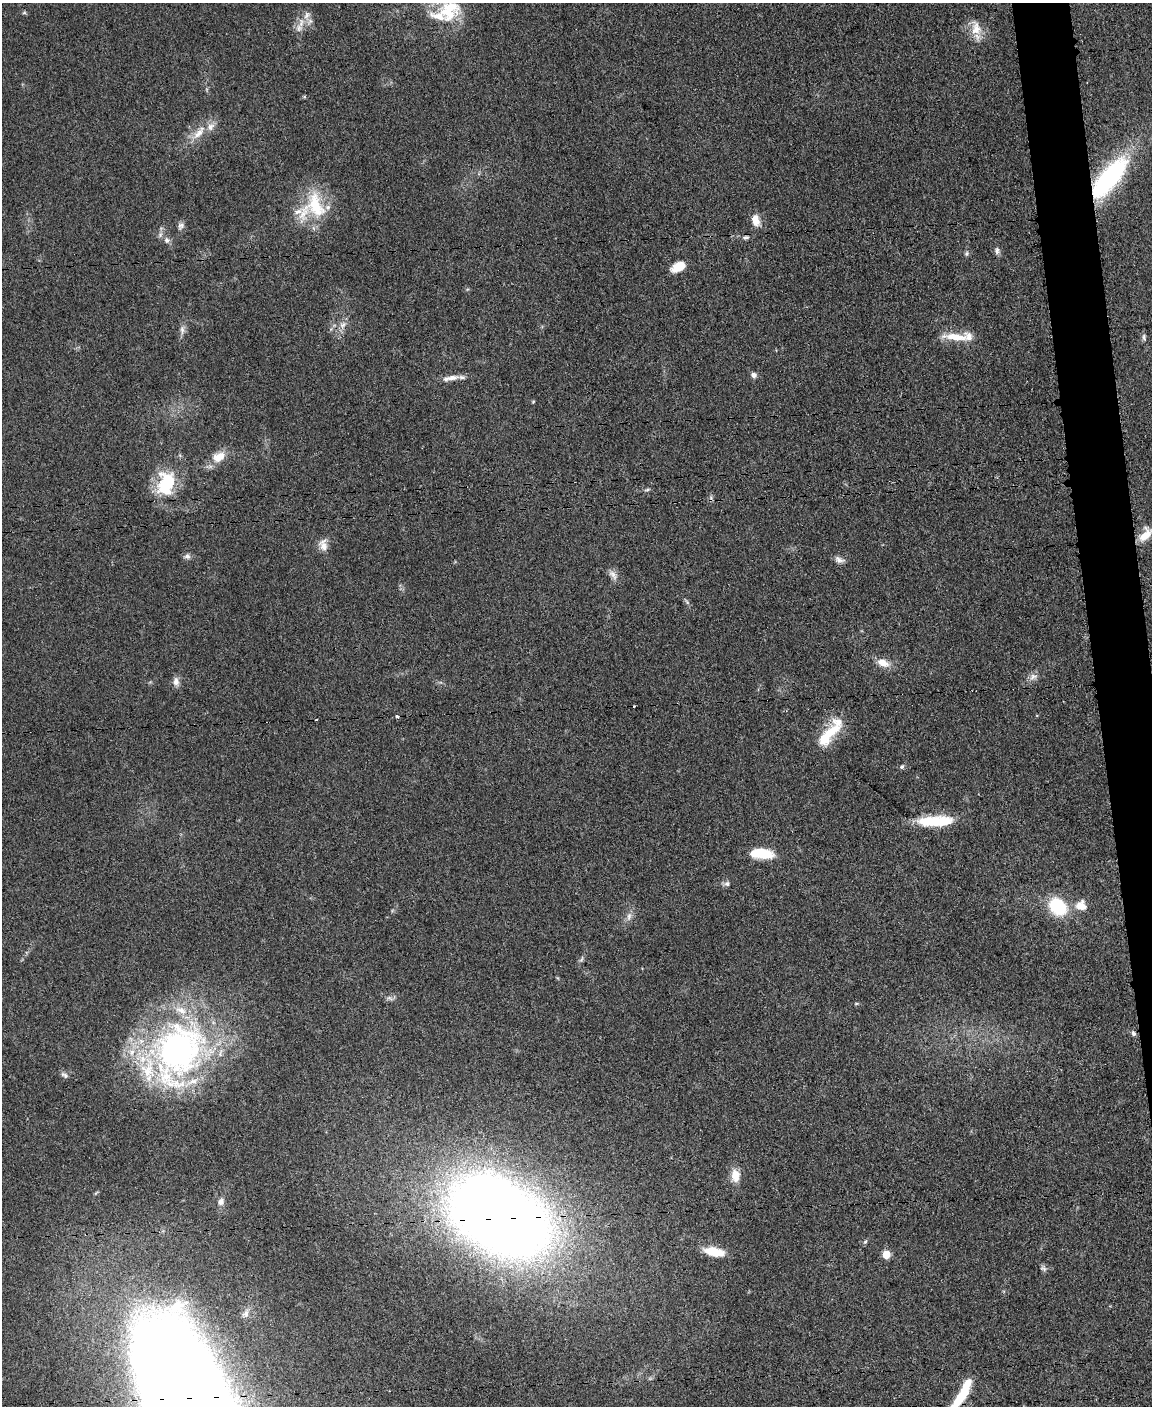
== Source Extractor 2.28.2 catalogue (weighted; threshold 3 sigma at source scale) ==
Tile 6 of 4 x 3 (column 2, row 2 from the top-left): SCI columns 1155-2304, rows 1650-3053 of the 4611 x 4593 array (HDU 1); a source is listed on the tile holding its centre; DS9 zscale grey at full resolution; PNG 1154 x 1408 px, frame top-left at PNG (2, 3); no overlay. Shown black and unused: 3% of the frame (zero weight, under 3 of 5 exposures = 1% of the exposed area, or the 3 px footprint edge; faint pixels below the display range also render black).
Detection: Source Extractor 2.28.2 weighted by HDU 2 'WHT'; one run over the whole footprint, this tile lists its part. Background 0.0653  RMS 0.0062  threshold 0.0278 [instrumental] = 3 sigma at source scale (4.5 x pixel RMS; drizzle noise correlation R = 1.50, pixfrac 1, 0.05/0.05 arcsec/px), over >= 5 px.
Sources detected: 70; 1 inside a brighter object's white glare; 3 cosmic-ray / hot-pixel residue — not listed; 9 inside a brighter listed object's ellipse — not listed separately; the other 57 listed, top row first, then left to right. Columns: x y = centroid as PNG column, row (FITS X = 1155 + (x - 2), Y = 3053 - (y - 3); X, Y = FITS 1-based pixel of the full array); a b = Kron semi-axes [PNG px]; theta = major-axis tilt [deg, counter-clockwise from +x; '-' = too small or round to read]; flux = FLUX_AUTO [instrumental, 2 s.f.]
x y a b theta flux
449 10 32 27 40 27
24 13 6 4 1 0.87
307 15 12 7 69 3.9
299 28 11 8 77 4
976 28 21 14 -87 9.3
199 133 21 9 46 8.2
1109 178 49 18 50 91
314 206 39 31 51 35
755 220 14 9 -76 6.7
181 226 9 8 - 2.2
160 235 8 6 57 1.8
745 237 10 5 6 1.7
167 240 9 7 -86 2.3
997 251 8 6 -86 2
966 253 7 4 70 1.2
678 267 15 8 27 9.9
343 325 11 6 58 3.2
182 330 13 6 -90 2.7
956 337 34 9 -5 12
1144 337 9 5 -83 1.6
754 375 7 6 - 2.6
452 378 17 7 6 4.9
219 457 19 13 31 9.5
167 484 30 21 78 34
647 490 6 4 19 0.96
1146 535 18 11 54 8.9
323 545 15 10 -80 5.4
187 556 8 7 - 2
839 560 13 7 -16 3
613 575 15 7 -54 3.5
687 602 8 4 -54 1.2
883 663 17 9 -19 6.8
1033 677 12 8 38 3.2
176 682 12 8 -87 3.4
830 732 32 14 35 17
902 767 6 5 - 1.2
936 821 42 12 2 25
762 853 24 10 -5 19
727 884 7 7 - 1.9
1081 905 15 14 - 7.5
1057 906 15 12 -46 40
629 916 11 6 75 2.9
581 959 10 4 58 1.4
389 998 9 4 -31 1.6
1133 1033 8 6 -61 1.5
178 1052 81 57 67 220
64 1075 11 5 -33 1.7
735 1175 15 10 -88 7.8
221 1202 9 8 - 3.1
499 1216 76 48 -29 1100
865 1242 7 4 52 1.1
714 1252 23 9 -10 13
886 1254 5 5 - 17
1043 1268 9 6 -13 1.7
246 1313 11 7 76 2.9
962 1395 37 9 60 25
187 1399 105 48 -66 3600
Overlapping masked pixels (flux is a lower limit): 4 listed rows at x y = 1109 178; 499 1216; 962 1395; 187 1399
Isophote crosses this tile's border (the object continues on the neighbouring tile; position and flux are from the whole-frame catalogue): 3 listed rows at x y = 449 10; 962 1395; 187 1399